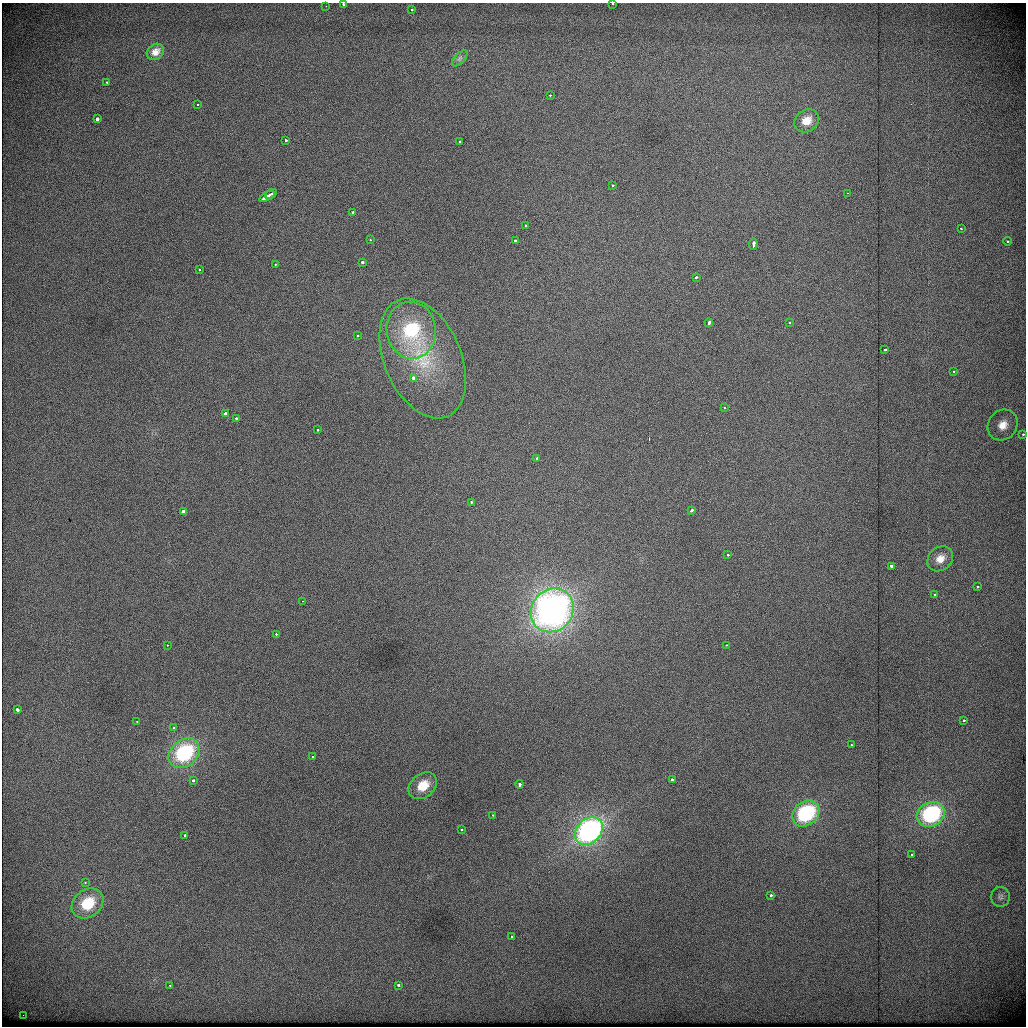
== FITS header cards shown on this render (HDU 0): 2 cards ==
NAXIS1  =                 1024          /
NAXIS2  =                 1024          /

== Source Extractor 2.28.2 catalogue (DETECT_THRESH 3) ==
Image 1024 x 1024 px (HDU 0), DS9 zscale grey, 1 PNG px = 1 image px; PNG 1028 x 1028 px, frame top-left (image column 1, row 1024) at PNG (2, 3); each listed source drawn as its Kron ellipse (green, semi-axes under 4 px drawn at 4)
Background 444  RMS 1.9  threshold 5.68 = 3 sigma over >= 5 px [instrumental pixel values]
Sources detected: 82; all 82 listed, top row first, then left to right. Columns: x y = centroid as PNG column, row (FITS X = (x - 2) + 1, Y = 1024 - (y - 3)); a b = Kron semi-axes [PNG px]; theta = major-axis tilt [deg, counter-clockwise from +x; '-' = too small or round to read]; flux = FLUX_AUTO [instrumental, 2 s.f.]
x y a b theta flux
612 4 3 2 - 180
343 5 3 3 - 400
326 6 2 2 - 65
412 10 3 3 - 260
155 52 9 7 37 820
460 58 10 5 45 340
106 82 3 3 - 360
550 95 3 3 - 200
198 104 2 2 - 120
97 119 3 3 - 2500
807 121 13 11 37 1600
286 140 3 3 - 660
460 142 3 3 - 1400
612 185 3 3 - 320
847 193 2 2 - 880
271 194 6 3 30 1200
267 196 8 3 30 1600
353 212 3 3 - 420
526 225 3 3 - 290
961 229 3 2 - 190
370 240 3 2 - 170
515 241 3 3 - 2400
1007 241 4 4 - 340
753 244 6 3 81 1100
362 262 3 3 - 1300
275 264 3 2 - 210
199 270 3 3 - 180
696 277 3 3 - 300
709 323 4 3 - 530
789 323 3 3 - 220
411 330 28 24 -81 11000
358 336 3 3 - 150
885 350 4 3 - 400
423 358 63 38 -66 16000
953 371 3 2 - 220
414 378 3 3 - 2100
724 408 4 3 - 230
225 414 4 3 - 2200
237 418 3 3 - 510
1003 425 16 14 51 2100
318 430 3 2 - 230
1023 434 3 2 - 210
536 458 3 3 - 380
471 502 3 2 - 280
691 511 3 3 - 720
183 512 3 3 - 4200
728 555 3 3 - 790
940 559 14 11 41 1500
891 566 3 3 - 1300
977 587 3 3 - 280
934 594 4 3 - 210
302 601 2 2 - 260
552 610 23 20 50 56000
276 634 3 3 - 240
167 645 3 2 - 150
726 645 3 2 - 220
17 710 3 3 - 1700
964 720 3 2 - 300
137 721 2 2 - 180
174 728 3 2 - 220
852 745 3 3 - 360
184 753 17 13 40 12000
313 757 3 3 - 650
672 779 3 3 - 710
193 781 3 3 - 390
519 784 4 3 - 1000
423 786 16 11 40 2800
806 813 15 11 37 12000
931 814 14 12 30 14000
493 815 3 2 - 280
461 829 3 3 - 300
589 831 16 12 42 31000
185 835 3 3 - 1000
912 855 3 3 - 480
85 883 3 2 - 380
770 895 3 3 - 450
1000 897 10 9 - 580
87 903 17 13 39 5400
512 937 3 3 - 350
170 985 3 3 - 160
398 985 3 3 - 490
23 1015 2 2 - 54
At the frame edge (FLAGS 8, measured only in part): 2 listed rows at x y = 612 4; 343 5